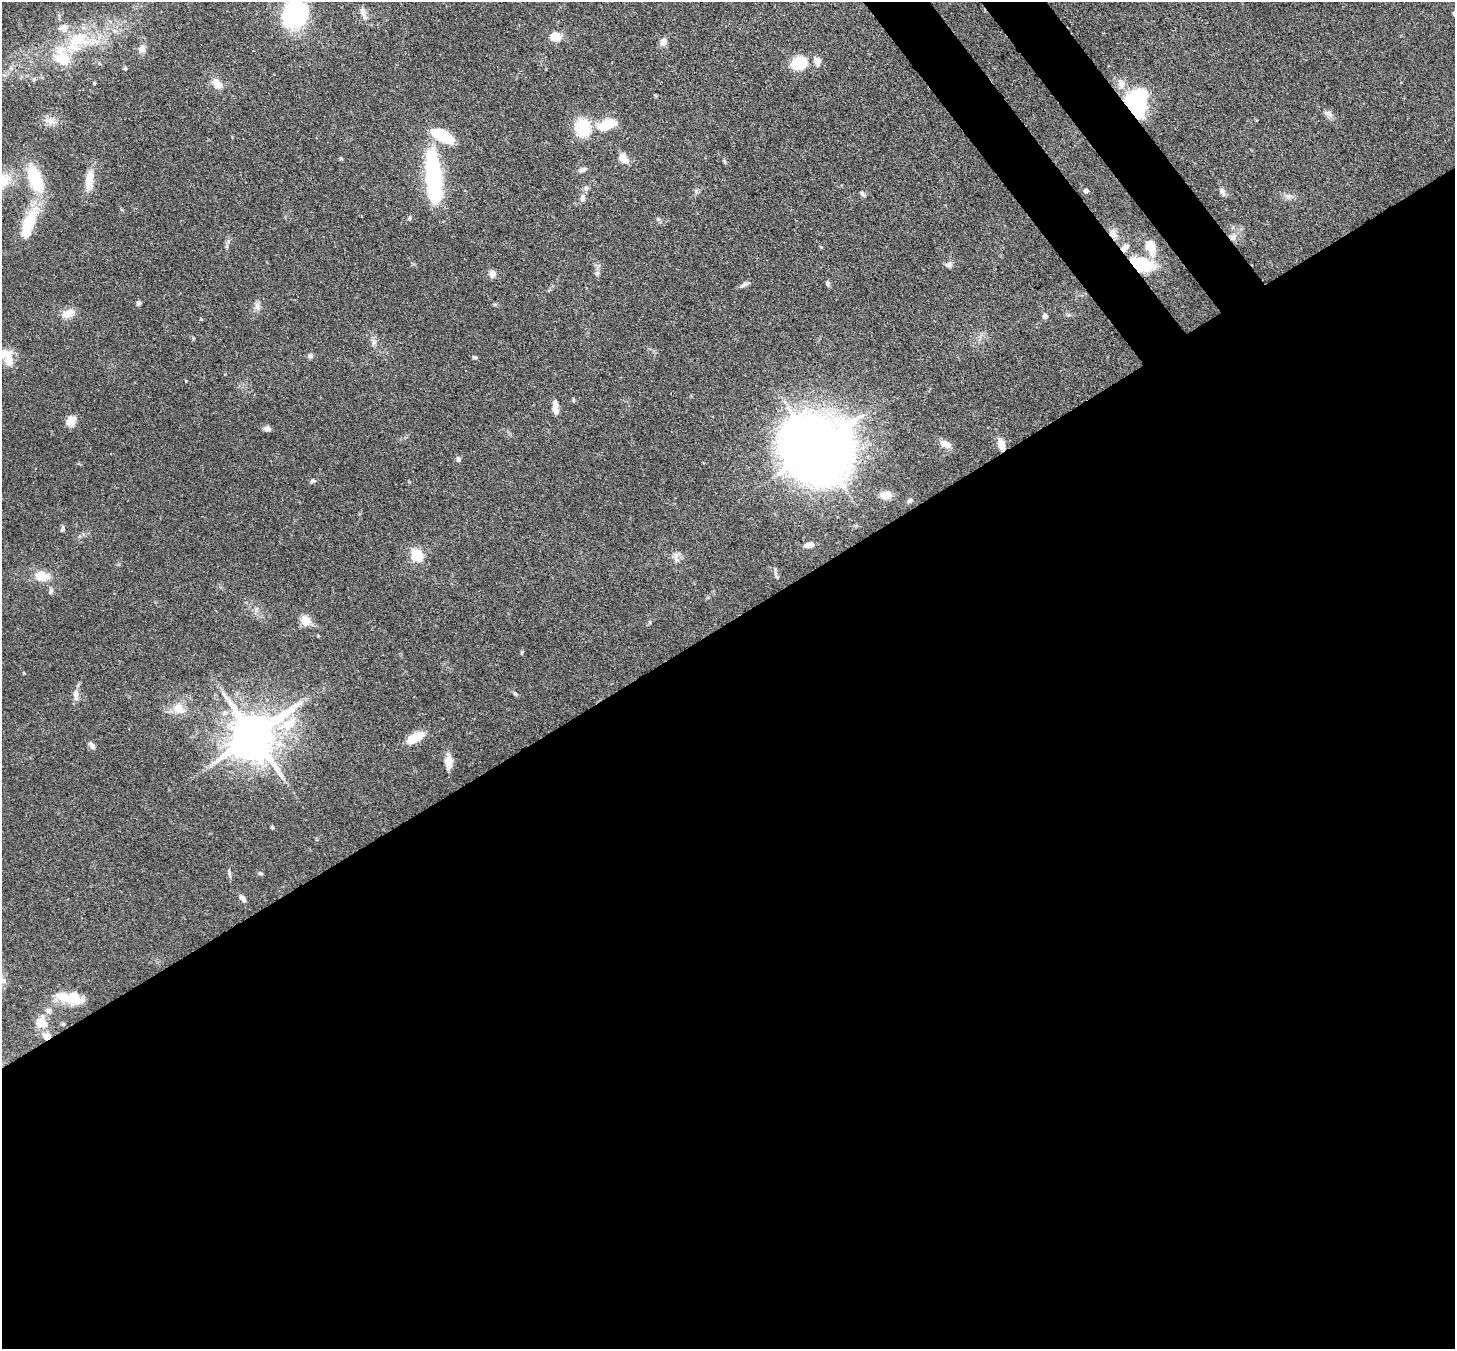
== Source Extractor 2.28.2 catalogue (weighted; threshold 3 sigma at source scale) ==
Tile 15 of 4 x 4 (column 3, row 4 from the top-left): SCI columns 2987-4439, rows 351-1697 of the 5974 x 5947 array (HDU 1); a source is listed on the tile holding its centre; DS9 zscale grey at full resolution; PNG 1457 x 1351 px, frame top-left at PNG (2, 2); no overlay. Shown black and unused: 56% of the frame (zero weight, under 3 of 4 exposures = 7% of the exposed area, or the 3 px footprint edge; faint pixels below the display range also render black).
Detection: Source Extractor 2.28.2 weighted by HDU 2 'WHT'; one run over the whole footprint, this tile lists its part. Background 0.0965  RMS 0.004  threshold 0.018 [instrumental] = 3 sigma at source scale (4.5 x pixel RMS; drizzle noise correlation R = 1.50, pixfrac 1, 0.05/0.05 arcsec/px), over >= 5 px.
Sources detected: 93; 3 inside a brighter object's white glare — not listed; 3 inside a brighter listed object's ellipse — not listed separately; the other 87 listed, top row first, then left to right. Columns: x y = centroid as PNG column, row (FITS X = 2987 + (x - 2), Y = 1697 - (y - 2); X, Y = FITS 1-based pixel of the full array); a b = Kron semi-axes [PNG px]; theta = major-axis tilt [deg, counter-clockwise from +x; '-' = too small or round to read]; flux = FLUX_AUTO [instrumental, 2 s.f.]
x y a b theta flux
362 12 14 6 -73 2
295 14 21 19 62 54
555 37 9 7 -3 9.2
77 39 31 18 31 18
663 42 11 8 62 2
142 49 10 10 - 2.2
817 61 11 8 -69 2.8
799 63 17 14 27 11
125 68 6 4 18 0.45
94 83 4 4 - 0.41
217 83 14 9 -47 4.1
1121 84 12 10 -70 3.1
1137 103 23 15 86 59
1328 114 14 7 -29 1.9
51 121 10 9 - 2.5
606 125 27 13 14 8.9
582 127 18 15 -82 15
443 136 20 10 -27 17
341 159 6 3 -19 0.46
623 159 12 8 -52 4.7
582 170 11 6 22 1.4
35 178 30 12 -69 24
434 178 30 20 87 27
89 180 20 8 80 7.3
1086 191 6 5 - 1.1
1222 191 9 6 -61 1.5
863 194 8 5 -59 0.77
1289 196 10 7 20 1.6
582 198 10 7 -86 1.7
409 218 6 4 62 0.56
29 223 34 15 67 15
1113 234 13 9 -76 2.8
1233 237 9 7 40 1.8
1151 247 20 12 -71 7.1
1124 248 10 7 49 2.7
1140 264 18 10 -11 27
949 265 10 8 0 1.3
597 273 6 5 - 0.76
492 274 9 8 - 1.8
827 283 7 6 - 0.82
744 285 11 6 26 1.3
138 303 6 5 - 0.93
257 306 12 6 -77 1.7
68 314 15 9 22 4.7
1045 316 5 5 - 1.8
374 342 9 6 -75 1.5
310 356 8 6 31 0.86
7 357 26 16 -56 6.9
474 357 7 4 -17 0.6
186 381 3 3 - 0.36
573 400 6 4 -89 0.45
555 407 15 6 -84 3.4
71 421 12 10 75 4.1
267 429 8 6 -3 1.5
945 444 14 8 -23 3
1001 444 10 7 -72 5.1
816 448 25 23 -34 1500
458 459 6 5 - 1.1
313 481 8 5 9 0.77
886 495 12 8 7 4.5
910 501 7 5 31 0.92
62 529 8 5 72 0.74
809 545 10 6 11 2.5
675 555 10 5 -90 1.5
417 556 6 5 - 43
41 576 15 10 -11 7.1
777 577 9 4 -55 0.79
51 590 8 6 75 0.92
256 610 7 4 59 0.94
305 621 13 10 -54 4.2
223 693 8 4 -54 1
514 693 8 4 -42 0.7
76 695 13 7 -86 2.3
178 708 15 13 -82 4.9
288 724 27 14 31 11
254 735 14 12 41 1800
415 737 16 8 29 10
92 745 11 6 -59 1.3
449 762 17 9 87 4
272 828 6 3 -1 0.42
229 873 14 3 -78 0.89
260 873 6 4 -1 0.54
242 898 11 5 -51 1.5
70 998 29 11 -10 11
48 1011 9 7 -37 1.5
41 1023 12 10 -45 6.9
46 1037 9 7 -28 3.2
Overlapping masked pixels (flux is a lower limit): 8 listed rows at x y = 1137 103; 1113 234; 1233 237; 1124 248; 1140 264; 1001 444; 305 621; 46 1037
Isophote crosses this tile's border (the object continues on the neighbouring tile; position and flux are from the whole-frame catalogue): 2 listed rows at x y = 295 14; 7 357
Unlisted compact peaks at least as high as the median listed source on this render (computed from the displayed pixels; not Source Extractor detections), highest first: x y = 696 191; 650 622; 522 652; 24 673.